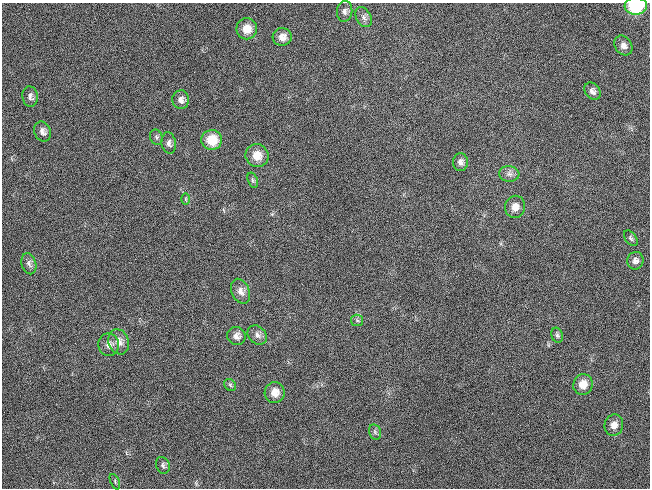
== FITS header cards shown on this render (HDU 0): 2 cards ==
NAXIS1  =                  648 / length of data axis 1
NAXIS2  =                  486 / length of data axis 2

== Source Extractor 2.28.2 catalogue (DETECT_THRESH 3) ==
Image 648 x 486 px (HDU 0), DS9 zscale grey, 1 PNG px = 1 image px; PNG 652 x 490 px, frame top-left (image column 1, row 486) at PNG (2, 3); each listed source drawn as its Kron ellipse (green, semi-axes under 4 px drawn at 4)
Background 120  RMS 26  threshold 78.5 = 3 sigma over >= 5 px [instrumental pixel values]
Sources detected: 36; all 36 listed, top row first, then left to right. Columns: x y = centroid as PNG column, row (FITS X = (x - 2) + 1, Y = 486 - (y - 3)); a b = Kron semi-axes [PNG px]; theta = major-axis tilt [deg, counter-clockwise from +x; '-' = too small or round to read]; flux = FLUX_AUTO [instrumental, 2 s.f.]
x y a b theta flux
636 6 11 8 2 79000
345 11 10 7 82 6900
364 17 11 7 -60 7700
247 29 10 10 - 21000
282 37 9 9 - 13000
623 45 10 8 -54 9000
593 91 9 7 -49 7000
30 96 10 7 -81 7200
181 100 9 8 - 8900
42 132 10 8 -66 9200
156 137 8 6 -68 4000
212 140 10 10 - 43000
169 143 11 7 -80 7600
257 156 12 11 - 21000
460 162 9 7 86 7800
509 174 10 7 -5 7800
253 180 8 5 -70 3500
186 199 6 4 -90 2200
515 207 11 10 - 14000
631 238 9 5 -53 4000
635 261 9 8 - 7900
29 264 11 7 -73 6600
240 291 13 8 -66 12000
357 320 6 5 - 3600
257 335 11 8 -44 8300
557 335 7 5 -70 4300
236 336 9 8 - 10000
119 342 13 10 -69 15000
109 345 11 10 - 12000
583 384 10 9 - 22000
230 385 7 5 -46 3700
275 392 10 10 - 18000
614 425 11 9 74 14000
375 432 8 6 -76 4400
163 465 8 6 -67 5000
115 482 8 4 -65 2900
At the frame edge (FLAGS 8, measured only in part): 1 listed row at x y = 636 6